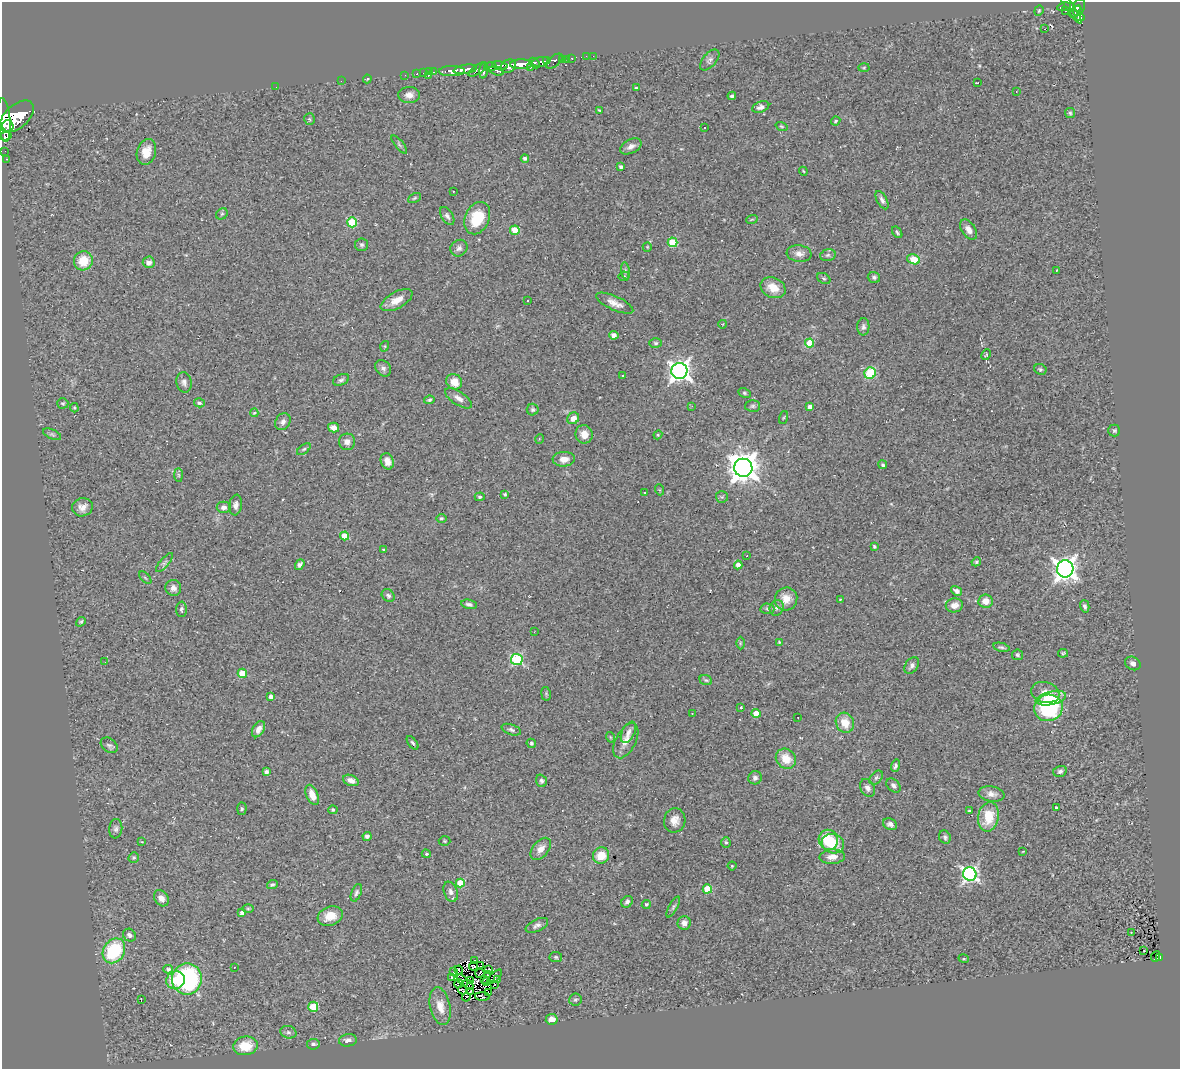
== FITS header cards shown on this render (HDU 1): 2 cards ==
NAXIS1  =                 1178
NAXIS2  =                 1067

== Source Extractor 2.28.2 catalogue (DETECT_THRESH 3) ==
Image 1178 x 1067 px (HDU 1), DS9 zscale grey, 1 PNG px = 1 image px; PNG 1182 x 1071 px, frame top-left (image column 1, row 1067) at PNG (2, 2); each listed source drawn as its Kron ellipse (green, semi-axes under 4 px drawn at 4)
Background 0.584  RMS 0.066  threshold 0.197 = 3 sigma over >= 5 px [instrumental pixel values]
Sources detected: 292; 4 with non-positive FLUX_AUTO (blend fragments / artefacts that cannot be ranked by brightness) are neither listed nor drawn; the other 288 listed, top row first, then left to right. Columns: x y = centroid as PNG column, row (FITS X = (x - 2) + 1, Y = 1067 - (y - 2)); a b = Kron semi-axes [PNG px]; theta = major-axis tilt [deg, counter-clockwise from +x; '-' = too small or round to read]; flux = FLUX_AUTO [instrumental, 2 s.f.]
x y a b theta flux
1064 7 7 3 11 120
1070 7 20 4 -56 160
1079 7 9 5 70 230
1039 11 5 4 - 5
1065 11 3 2 - 12
1076 12 7 3 49 140
1077 16 9 4 -23 280
1045 29 2 2 - 3.2
586 56 2 2 - 5.8
593 56 2 2 - 6.1
572 58 3 3 - 32
562 59 3 3 - 67
567 60 3 2 - 4
710 60 12 6 49 17
546 61 3 2 - 170
554 61 10 5 40 140
541 62 9 4 9 400
534 63 6 4 -46 370
521 64 11 5 1 1200
500 65 8 4 -13 310
508 66 8 6 34 490
490 67 6 4 6 300
530 68 4 2 - 71
864 68 5 3 - 4.3
465 69 12 4 9 660
477 70 10 4 34 230
484 70 8 3 83 310
452 71 13 5 1 850
497 71 8 3 -15 170
429 72 3 2 - 5.2
433 72 3 2 - 18
423 73 2 2 - 6.3
417 74 3 3 - 12
405 75 2 2 - 5.5
428 75 3 3 - 27
367 79 4 3 - 5.3
341 81 2 2 - 20
977 83 4 2 - 4.6
276 87 2 2 - 4.5
636 88 3 3 - 5.5
1016 91 3 2 - 4.4
409 95 11 8 2 28
732 96 4 3 - 9.2
761 107 9 5 20 18
599 110 3 2 - 3.8
1070 113 5 5 - 6.6
17 116 20 11 42 3100
309 119 6 5 - 6.6
4 120 22 6 -85 2300
836 121 5 3 - 5.2
8 126 6 5 - 710
782 126 6 3 -19 5.1
704 128 3 3 - 13
6 136 6 3 14 350
399 145 11 4 -50 8.3
631 146 11 7 28 23
5 151 2 2 - 4.8
146 152 13 9 74 55
525 158 4 3 - 10
6 159 3 2 - 11
621 167 4 3 - 12
803 171 4 3 - 4
453 191 3 2 - 15
414 198 7 4 28 6.4
882 200 10 5 -62 14
222 214 6 5 - 6.9
447 216 10 5 -58 14
477 218 17 12 66 140
752 219 6 3 19 4.9
352 222 5 5 - 210
515 230 5 4 - 98
969 230 11 7 -57 27
897 232 6 3 -53 7.7
673 242 5 5 - 160
362 245 6 6 - 9.7
647 247 5 4 - 4.5
459 248 9 8 - 17
799 254 12 8 -7 27
828 255 8 5 16 11
914 259 6 5 - 150
83 261 9 9 - 97
149 262 6 6 - 21
1057 270 4 2 - 2.7
625 271 8 4 -82 10
624 276 5 5 - 5.9
874 277 6 5 - 10
824 278 7 5 -32 8
773 288 13 10 -26 69
397 300 17 8 29 52
527 301 3 3 - 9.9
615 303 20 7 -24 37
723 324 4 3 - 3
863 327 9 6 87 13
614 335 5 4 - 20
656 343 6 4 -2 7.6
810 343 4 4 - 110
385 346 5 3 - 4.4
986 355 5 3 - 4.9
383 368 9 7 -47 17
1040 369 6 5 - 8.7
679 371 8 8 - 2600
870 373 6 5 - 190
622 375 3 2 - 3.5
341 380 8 5 22 12
184 382 10 7 -80 17
454 382 8 7 - 57
744 393 6 4 -28 7.2
458 398 15 7 -33 26
429 400 5 3 - 6.5
63 403 5 5 - 6.8
199 403 5 4 - 11
692 406 3 3 - 4.9
753 406 7 6 - 9.7
810 407 4 4 - 28
74 408 5 4 - 4.3
533 410 6 6 - 9.5
254 413 4 4 - 5.8
573 418 6 5 - 33
783 418 6 3 71 3.9
283 422 9 7 57 19
334 428 5 5 - 30
1114 430 6 6 - 7.7
52 434 9 4 -24 8.7
584 434 9 8 - 39
658 435 4 4 - 4.3
539 439 5 3 - 3.4
347 442 8 8 - 28
304 449 8 4 36 7.2
564 459 11 7 4 39
387 461 8 6 -69 32
883 465 4 4 - 7.3
743 468 9 9 - 6600
178 475 7 4 -89 8
660 490 5 3 - 4.3
644 493 3 2 - 3.4
505 494 4 3 - 5
480 497 5 4 - 7
722 497 6 5 - 7.4
236 505 10 6 81 19
82 507 10 9 - 33
224 507 7 6 - 20
441 518 5 5 - 7.2
344 536 4 4 - 78
874 546 3 3 - 7.9
384 550 3 2 - 5.1
747 556 3 2 - 30
976 562 5 4 - 5.4
164 563 12 4 49 11
300 565 6 4 53 14
738 565 4 4 - 24
1065 569 8 8 - 3400
145 578 8 3 -45 5.4
173 588 8 8 - 22
957 591 6 4 -31 15
388 596 7 5 -42 13
786 599 11 11 - 56
840 600 3 3 - 3.7
986 601 7 6 - 43
469 604 8 4 -11 12
954 605 8 7 - 32
1085 606 6 4 -75 11
777 608 8 6 65 13
181 609 7 5 89 9.4
767 609 7 5 -3 8.1
81 622 5 3 - 6
534 632 3 2 - 5.1
779 642 4 4 - 4.3
740 643 6 4 89 5.9
1001 647 8 4 -12 7.9
1063 653 5 4 - 5.6
1017 655 5 5 - 7.6
517 660 6 5 - 460
105 662 2 2 - 2.1
1133 663 8 6 -31 17
912 665 9 6 54 17
242 673 4 4 - 78
706 680 6 5 - 7.8
1045 692 14 10 -15 55
546 694 7 5 -80 6.3
271 697 4 4 - 24
1051 698 15 6 12 79
741 707 4 3 - 4.3
1048 708 14 13 - 510
692 713 2 2 - 2.6
756 713 4 4 - 55
798 717 2 2 - 4
845 723 10 9 - 74
259 729 9 5 60 26
511 730 10 5 -19 12
628 732 11 6 64 22
610 737 5 3 - 4
626 741 19 10 63 44
413 743 8 4 -53 7.8
531 743 5 4 - 9.1
109 745 9 6 -39 12
786 759 11 9 -47 73
895 766 6 4 73 9.4
1060 771 7 5 15 12
267 772 4 4 - 12
876 777 8 5 49 9.4
755 778 7 6 - 14
351 780 8 5 -21 26
541 781 6 5 - 9.7
893 785 8 5 -45 11
867 788 9 7 -60 18
992 794 13 7 -9 27
312 795 11 6 -68 47
1056 808 3 3 - 13
242 809 6 4 88 7
333 810 4 4 - 11
969 811 4 3 - 6.2
988 817 15 10 79 120
675 820 12 10 77 36
890 824 7 5 -28 15
116 829 10 6 85 13
367 836 4 4 - 17
945 837 7 5 -66 10
828 840 10 9 - 150
445 841 6 5 - 6.2
142 842 3 2 - 2.9
726 842 5 4 - 7
833 844 11 9 -19 110
541 849 13 7 51 33
1023 851 4 2 - 2.5
426 854 4 3 - 5
601 855 8 8 - 94
832 857 13 7 3 37
134 858 5 5 - 6.5
732 866 4 4 - 5.1
970 874 7 6 - 1200
460 883 4 4 - 130
272 885 5 4 - 6.7
707 889 5 4 - 140
451 892 10 6 -69 18
356 893 9 5 69 9.9
161 898 9 6 -52 31
627 902 6 5 - 13
646 904 4 4 - 8.4
673 907 11 4 61 9.1
248 909 6 4 0 5.6
242 913 4 3 - 20
330 916 13 9 19 62
684 923 7 6 - 23
537 925 12 6 26 15
1131 932 2 2 - 2.3
129 935 7 6 - 13
114 951 13 10 57 290
1144 951 2 2 - 3.1
1156 956 6 3 69 45
556 957 6 5 - 7.5
1159 958 4 4 - 74
964 959 5 3 - 4.2
475 960 3 3 - 8.9
481 965 3 2 - 6
473 966 4 3 - 0.74
234 967 2 2 - 2.5
168 969 5 4 - 11
459 970 4 2 - 3.7
489 970 3 3 - 8.3
454 972 3 3 - 7.3
480 973 5 3 - 2.1
487 975 2 2 - 4
495 977 9 3 42 5.6
452 978 4 3 - 5
187 979 15 15 - 570
485 979 3 2 - 3.6
498 979 4 2 - 6.6
175 980 9 8 - 100
462 980 7 3 -48 8.7
471 980 4 2 - 2.9
487 982 3 2 - 0.36
459 984 4 2 - 2.6
468 985 5 2 - 0.59
495 985 3 2 - 2.1
462 990 4 2 - 3
471 991 4 4 - 11
488 993 3 2 - 1.7
483 996 7 4 -3 2.6
466 997 4 2 - 2.3
141 1000 3 2 - 26
575 1000 6 6 - 9.3
440 1006 19 10 -78 58
313 1007 5 5 - 160
552 1019 6 5 - 32
288 1032 8 6 -15 14
348 1040 9 6 7 24
313 1044 6 5 - 14
245 1046 12 9 7 110
At the frame edge (FLAGS 8, measured only in part): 1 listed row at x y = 4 120
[4 non-positive-flux detections neither listed nor drawn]